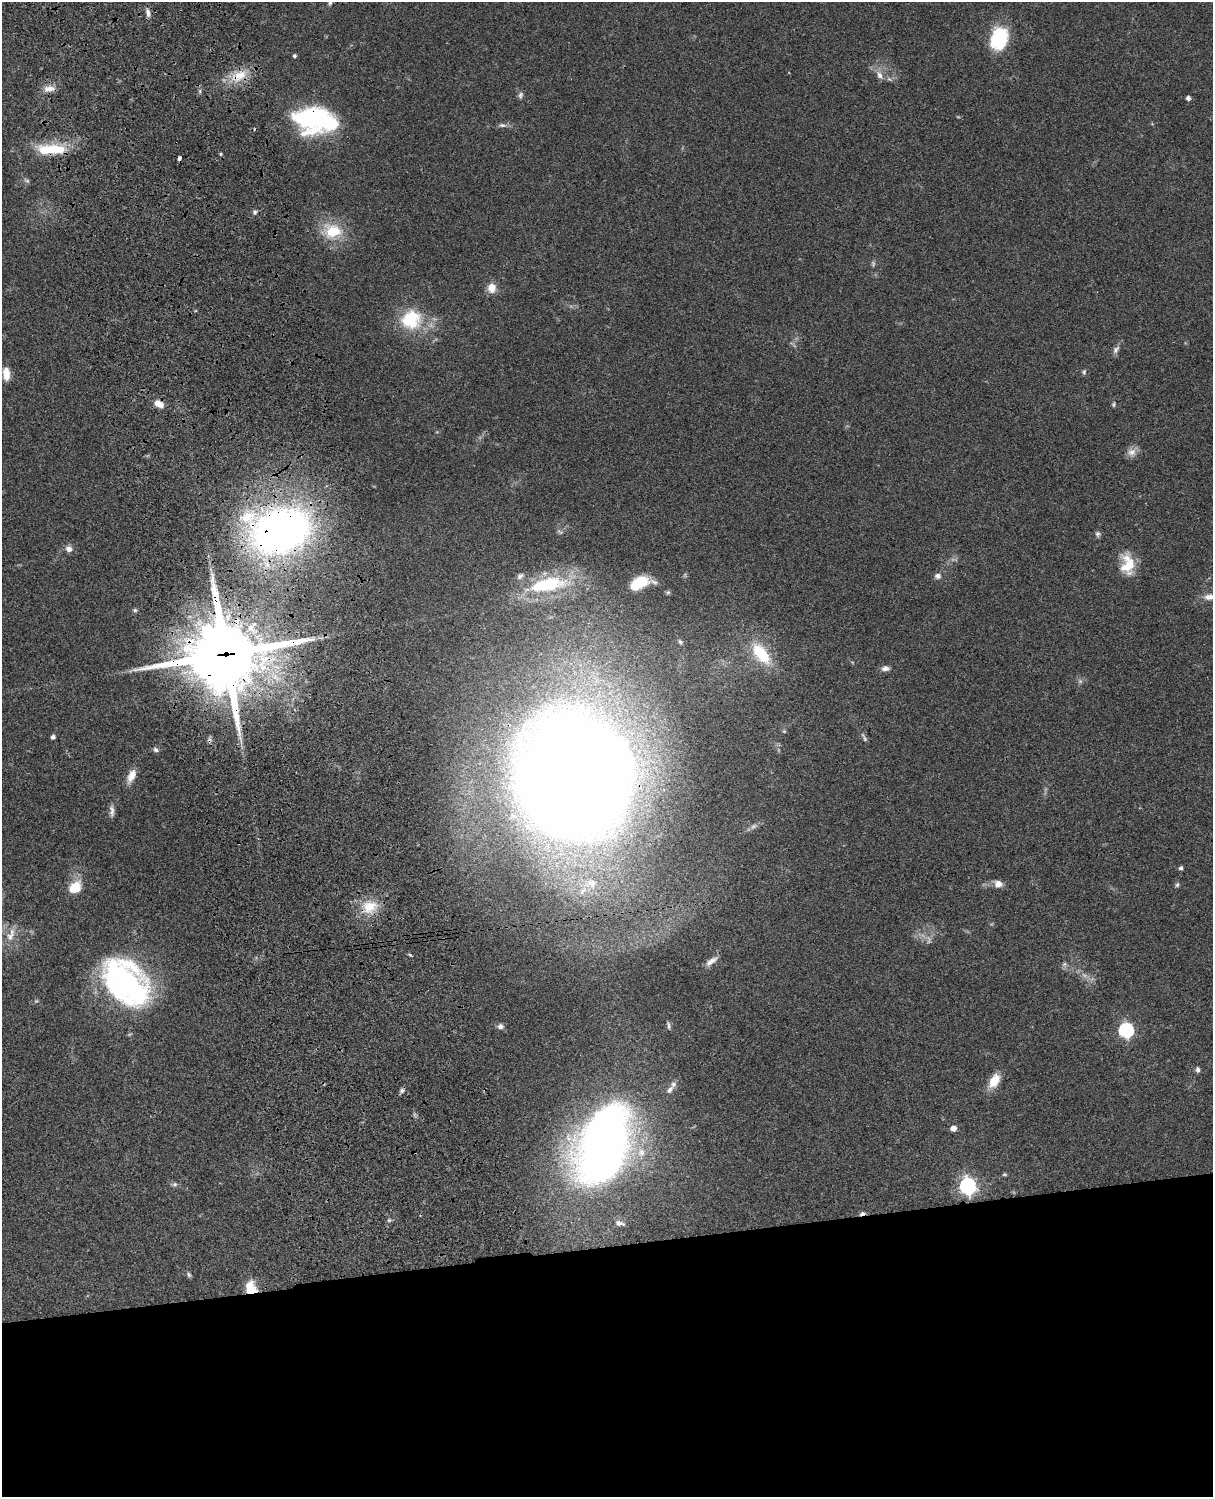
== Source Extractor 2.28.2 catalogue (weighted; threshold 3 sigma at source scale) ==
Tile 11 of 4 x 3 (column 3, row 3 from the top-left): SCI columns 2545-3755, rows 279-1773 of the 5086 x 4928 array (HDU 1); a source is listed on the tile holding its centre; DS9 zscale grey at full resolution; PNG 1215 x 1499 px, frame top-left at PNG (2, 2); no overlay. Shown black and unused: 17% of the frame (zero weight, under 3 of 4 exposures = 6% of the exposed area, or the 3 px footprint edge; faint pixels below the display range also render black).
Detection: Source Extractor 2.28.2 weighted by HDU 2 'WHT'; one run over the whole footprint, this tile lists its part. Background 0.0782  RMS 0.0058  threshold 0.026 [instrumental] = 3 sigma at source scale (4.5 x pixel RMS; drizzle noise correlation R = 1.50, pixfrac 1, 0.05/0.05 arcsec/px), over >= 5 px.
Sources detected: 84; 5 too faint to see at this stretch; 1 cosmic-ray / hot-pixel residue — not listed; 3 inside a brighter listed object's ellipse — not listed separately; the other 75 listed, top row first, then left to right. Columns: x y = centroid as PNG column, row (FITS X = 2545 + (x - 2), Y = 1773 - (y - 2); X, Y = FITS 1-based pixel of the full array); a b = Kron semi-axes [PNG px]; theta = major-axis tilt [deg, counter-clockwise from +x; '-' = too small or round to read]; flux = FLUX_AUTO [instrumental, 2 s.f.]
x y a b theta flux
330 3 7 5 71 1.2
148 13 12 6 -78 2.6
999 39 25 18 73 32
294 56 4 4 - 1.2
879 75 12 7 -67 3.5
239 76 27 14 25 13
49 89 17 9 4 4.8
520 95 9 6 70 1.6
1188 98 4 4 - 2.5
315 120 44 25 -7 84
502 125 11 5 -8 1.8
51 149 40 12 0 24
221 154 4 4 - 0.68
179 158 4 3 - 3.2
255 212 6 6 - 1.2
333 231 18 14 -2 22
492 288 12 11 - 5.8
411 319 27 25 22 29
1116 350 12 7 57 2.4
1084 372 7 5 89 1
6 374 14 8 -88 6.9
158 404 12 7 -29 5.4
1114 404 7 4 83 0.91
1132 452 12 11 - 4.1
280 531 45 32 10 410
1097 534 8 6 79 1.4
69 549 9 8 - 2.8
1128 564 26 16 -85 15
938 576 9 7 -6 2.3
640 582 19 10 18 20
548 584 52 18 10 48
668 592 6 5 - 0.95
1209 597 16 9 6 5.2
135 610 6 5 - 1
680 642 7 5 -48 1.1
761 653 27 13 -52 27
226 654 27 24 8 4700
885 668 10 7 4 2.5
1080 681 6 5 - 1.1
784 731 5 5 - 0.68
53 737 4 4 - 2
864 737 16 4 -63 1.5
155 750 7 6 - 1.5
131 776 17 8 67 6.1
576 776 67 65 -68 2800
112 811 17 6 -89 2.6
1181 868 4 4 - 1.6
591 883 21 15 13 13
998 884 11 9 -10 4
1177 885 7 5 73 1.1
75 887 14 10 43 13
369 907 23 18 21 15
11 935 22 9 68 7.2
410 955 6 3 -20 0.64
711 961 20 7 35 3.8
1064 964 7 5 46 1.3
126 983 53 34 -48 140
500 1026 8 7 - 2
669 1026 10 4 -80 1.3
1126 1030 6 6 - 110
1198 1070 7 5 -89 1.7
994 1081 17 10 59 9.8
670 1089 11 6 55 2.4
402 1090 7 6 - 1.5
953 1128 5 5 - 5.5
604 1144 66 36 72 500
641 1152 14 11 72 7.1
1004 1174 6 4 -5 0.78
175 1184 8 6 -1 1.4
967 1186 7 7 - 210
862 1213 8 4 21 2.1
389 1220 6 4 43 0.87
620 1223 12 6 -16 1.9
189 1274 7 5 -56 1.2
251 1288 14 11 -74 13
Overlapping masked pixels (flux is a lower limit): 10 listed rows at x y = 239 76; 315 120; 51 149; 179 158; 158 404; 280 531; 226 654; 576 776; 862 1213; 251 1288
Isophote crosses this tile's border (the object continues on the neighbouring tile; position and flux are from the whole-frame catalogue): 2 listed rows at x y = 330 3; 1209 597